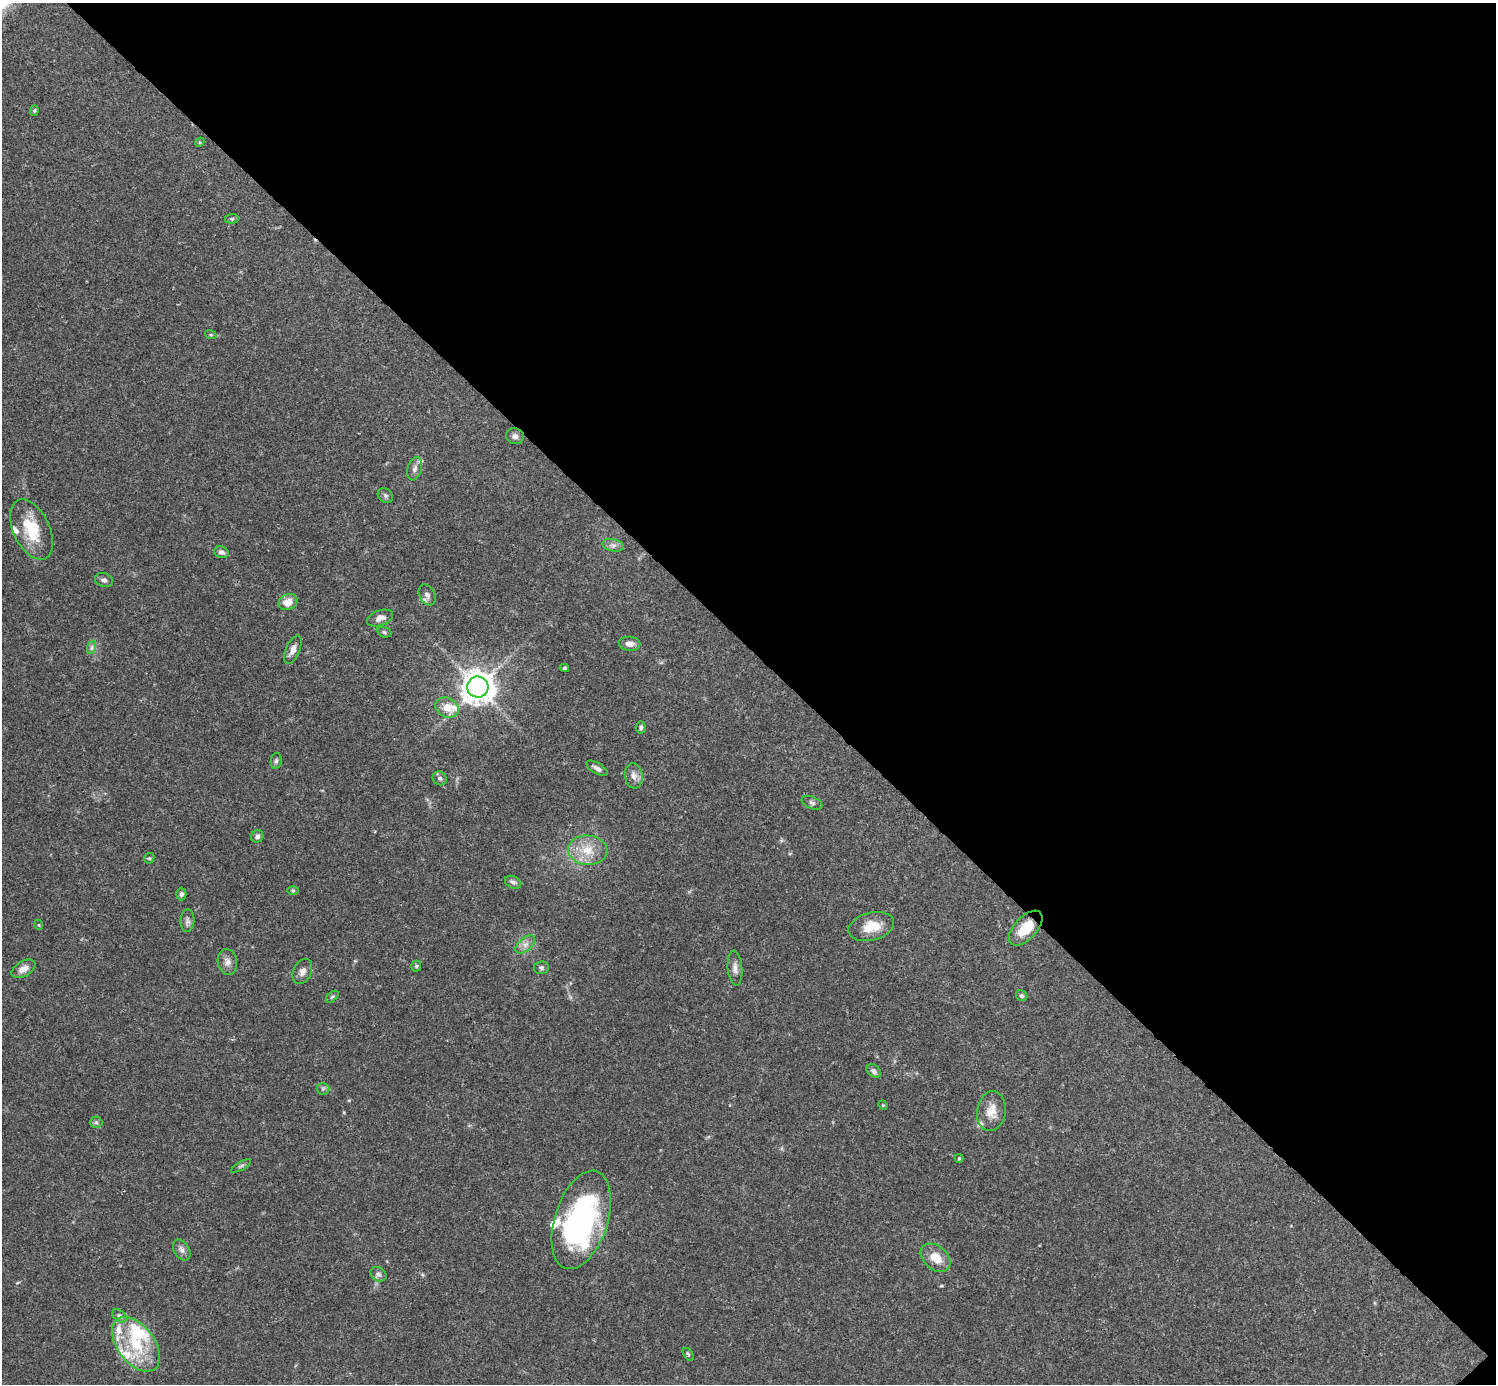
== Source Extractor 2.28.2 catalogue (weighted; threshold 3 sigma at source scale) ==
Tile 8 of 4 x 4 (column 4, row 2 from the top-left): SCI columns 4485-5978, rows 2920-4301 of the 5982 x 5981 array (HDU 1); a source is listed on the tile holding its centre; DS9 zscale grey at full resolution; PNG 1498 x 1386 px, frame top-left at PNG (2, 3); each listed source drawn as its Kron ellipse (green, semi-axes under 4 px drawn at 4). Shown black and unused: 47% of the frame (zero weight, under 3 of 4 exposures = <1% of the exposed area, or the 3 px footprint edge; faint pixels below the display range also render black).
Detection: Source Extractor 2.28.2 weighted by HDU 2 'WHT'; one run over the whole footprint, this tile lists its part. Background 0.0412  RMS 0.0027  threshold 0.012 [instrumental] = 3 sigma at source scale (4.5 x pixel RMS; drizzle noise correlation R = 1.50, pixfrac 1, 0.05/0.05 arcsec/px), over >= 5 px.
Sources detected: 70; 10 inside a brighter listed object's ellipse — not listed separately; the other 60 listed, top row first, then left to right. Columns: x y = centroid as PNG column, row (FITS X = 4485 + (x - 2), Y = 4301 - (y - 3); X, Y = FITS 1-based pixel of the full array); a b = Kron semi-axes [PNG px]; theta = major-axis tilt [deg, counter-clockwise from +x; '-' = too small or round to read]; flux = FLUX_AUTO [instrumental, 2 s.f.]
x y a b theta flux
34 111 5 4 - 0.42
200 142 5 3 - 0.27
232 219 7 5 8 0.47
211 335 6 4 -18 0.33
515 436 9 8 - 1
415 469 12 7 74 1.2
385 495 8 6 -38 0.67
31 529 32 18 -64 10
613 545 11 6 -13 1.1
221 552 7 5 -20 0.93
104 580 9 7 -21 0.91
427 595 11 7 -60 1.1
288 602 10 7 23 3.2
380 618 13 7 19 1.7
384 632 7 5 -18 0.49
630 644 11 7 -5 1.8
92 647 7 4 72 0.59
293 650 15 7 67 1.7
564 668 4 3 - 0.41
478 687 10 10 - 380
447 708 12 9 -28 3.4
641 727 6 5 - 0.55
276 761 8 5 80 0.62
597 768 12 5 -31 1.2
634 776 13 9 -83 1.6
440 778 7 6 - 0.78
812 803 11 6 -23 0.75
257 836 6 6 - 0.8
588 850 20 15 -3 5.6
149 858 5 5 - 0.34
513 882 8 6 -25 0.83
293 891 6 4 -1 0.34
181 894 6 5 - 0.66
187 921 11 7 87 1
39 925 5 3 - 0.26
871 927 23 14 15 5.3
1026 928 21 11 47 6.8
525 944 12 6 41 1.4
227 962 13 9 -81 1.6
416 966 5 5 - 0.39
541 968 7 6 - 0.63
735 968 17 7 -85 1.6
23 969 13 7 31 2
302 972 13 9 64 1.6
1022 996 6 5 - 0.51
332 997 7 4 40 0.44
874 1071 8 5 -41 0.88
323 1089 6 6 - 0.51
883 1105 5 4 - 0.3
991 1111 20 14 81 4
96 1122 6 6 - 0.59
959 1158 4 4 - 0.26
241 1166 11 3 30 0.5
581 1220 51 26 72 58
182 1250 11 7 -58 1.2
935 1258 17 12 -40 4.4
378 1274 8 6 -31 0.87
119 1316 8 5 -41 0.74
136 1344 31 18 -53 13
688 1354 7 3 -54 0.36
Overlapping masked pixels (flux is a lower limit): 1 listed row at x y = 1026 928